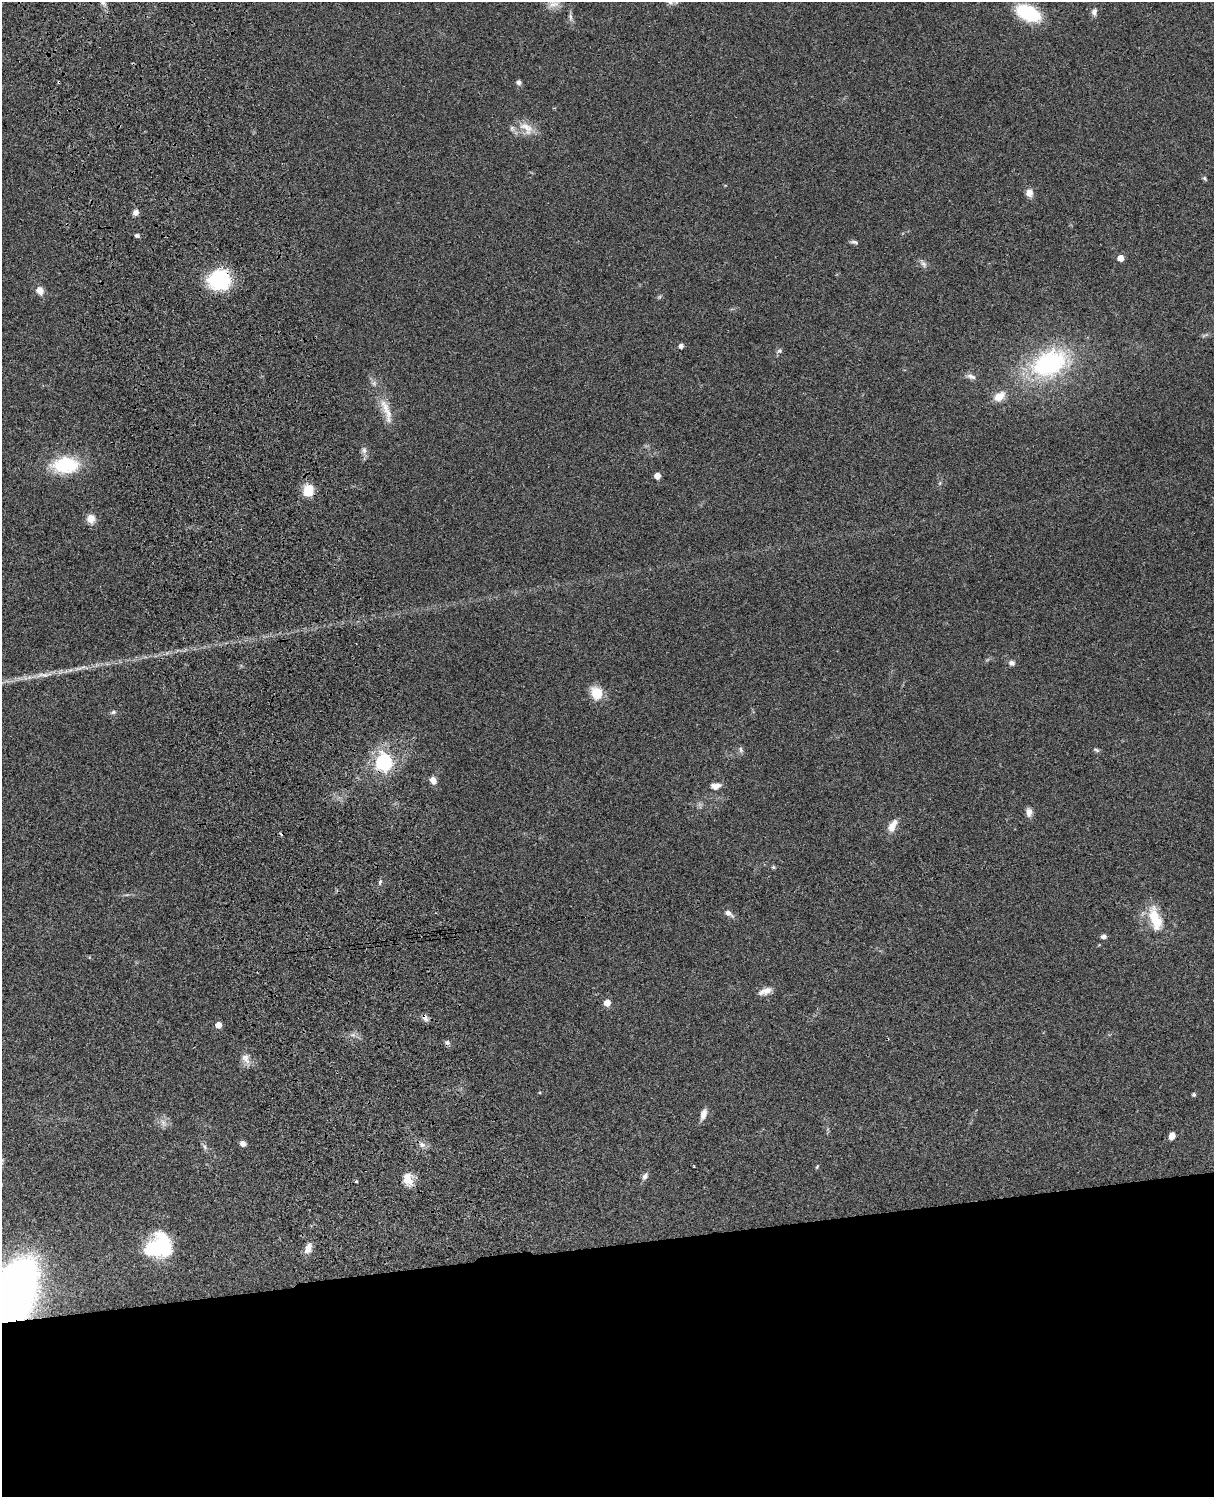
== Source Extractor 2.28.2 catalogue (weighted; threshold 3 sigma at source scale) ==
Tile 11 of 4 x 3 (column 3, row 3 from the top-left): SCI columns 2546-3757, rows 278-1772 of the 5088 x 4927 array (HDU 1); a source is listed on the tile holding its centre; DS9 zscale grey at full resolution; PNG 1216 x 1499 px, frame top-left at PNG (2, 2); no overlay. Shown black and unused: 17% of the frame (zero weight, under 3 of 4 exposures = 6% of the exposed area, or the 3 px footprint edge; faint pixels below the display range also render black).
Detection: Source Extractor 2.28.2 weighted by HDU 2 'WHT'; one run over the whole footprint, this tile lists its part. Background 0.0763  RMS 0.0058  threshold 0.0261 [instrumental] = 3 sigma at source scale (4.5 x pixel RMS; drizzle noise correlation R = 1.50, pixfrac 1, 0.05/0.05 arcsec/px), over >= 5 px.
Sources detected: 66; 3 cosmic-ray / hot-pixel residue — not listed; the other 63 listed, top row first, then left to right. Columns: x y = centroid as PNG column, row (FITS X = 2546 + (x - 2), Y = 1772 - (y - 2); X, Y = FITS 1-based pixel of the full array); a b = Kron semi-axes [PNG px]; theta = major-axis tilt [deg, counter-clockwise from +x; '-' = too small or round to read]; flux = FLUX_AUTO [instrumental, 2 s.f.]
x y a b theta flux
554 4 18 9 14 4.9
1094 12 10 7 81 2.2
1028 13 21 12 -23 39
570 17 10 5 -89 1.7
519 82 6 5 - 1.8
526 128 23 12 -37 8.4
1205 178 6 5 - 0.92
1029 193 10 9 - 3.4
136 212 7 6 - 2.7
137 236 6 5 - 1.1
854 242 10 5 -12 1.4
1120 258 5 4 - 6.8
923 264 12 6 -57 2
219 280 21 20 - 41
40 291 10 8 -61 4
681 346 5 4 - 2.3
779 351 7 6 - 1.3
1049 364 36 24 25 80
971 376 13 6 -23 2.6
999 396 13 9 34 7.5
386 407 26 11 -67 9.5
364 450 10 7 -85 2.2
66 465 23 14 4 38
657 476 5 4 - 6.3
940 483 6 4 72 0.77
308 490 12 10 73 11
91 519 10 10 - 5.2
1012 663 8 7 - 1.9
43 675 30 5 5 6.4
597 693 15 13 -62 11
113 712 8 5 12 1.2
741 750 9 5 -72 1.3
1096 750 9 4 -25 1
384 762 7 7 - 130
433 780 8 6 -61 3.9
716 786 12 7 9 3.8
1029 812 10 7 -87 3.3
892 826 19 8 61 5.7
773 867 5 5 - 0.73
380 882 6 5 - 1.1
728 913 11 6 -29 3
1155 919 34 14 -74 16
1103 937 7 5 -1 1.9
765 991 19 8 18 4.5
607 1003 5 5 - 8.2
425 1018 10 6 -60 2.3
218 1025 5 5 - 5.7
246 1058 16 9 -56 4.4
1194 1094 5 4 - 0.99
703 1114 13 7 72 3.9
163 1122 10 5 -63 2.3
1172 1136 7 5 68 4.2
243 1143 7 6 - 2
422 1144 9 8 - 2.8
205 1147 8 4 -71 1.3
694 1166 2 2 - 0.48
817 1167 6 3 53 0.55
645 1176 9 7 56 2.1
408 1179 18 12 -72 6.9
356 1181 4 3 - 0.91
159 1246 26 21 31 47
308 1248 14 8 71 4.6
7 1301 44 23 58 1300
Overlapping masked pixels (flux is a lower limit): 4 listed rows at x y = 219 280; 384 762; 425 1018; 7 1301
Isophote crosses this tile's border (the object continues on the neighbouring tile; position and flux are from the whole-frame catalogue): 1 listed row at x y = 7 1301